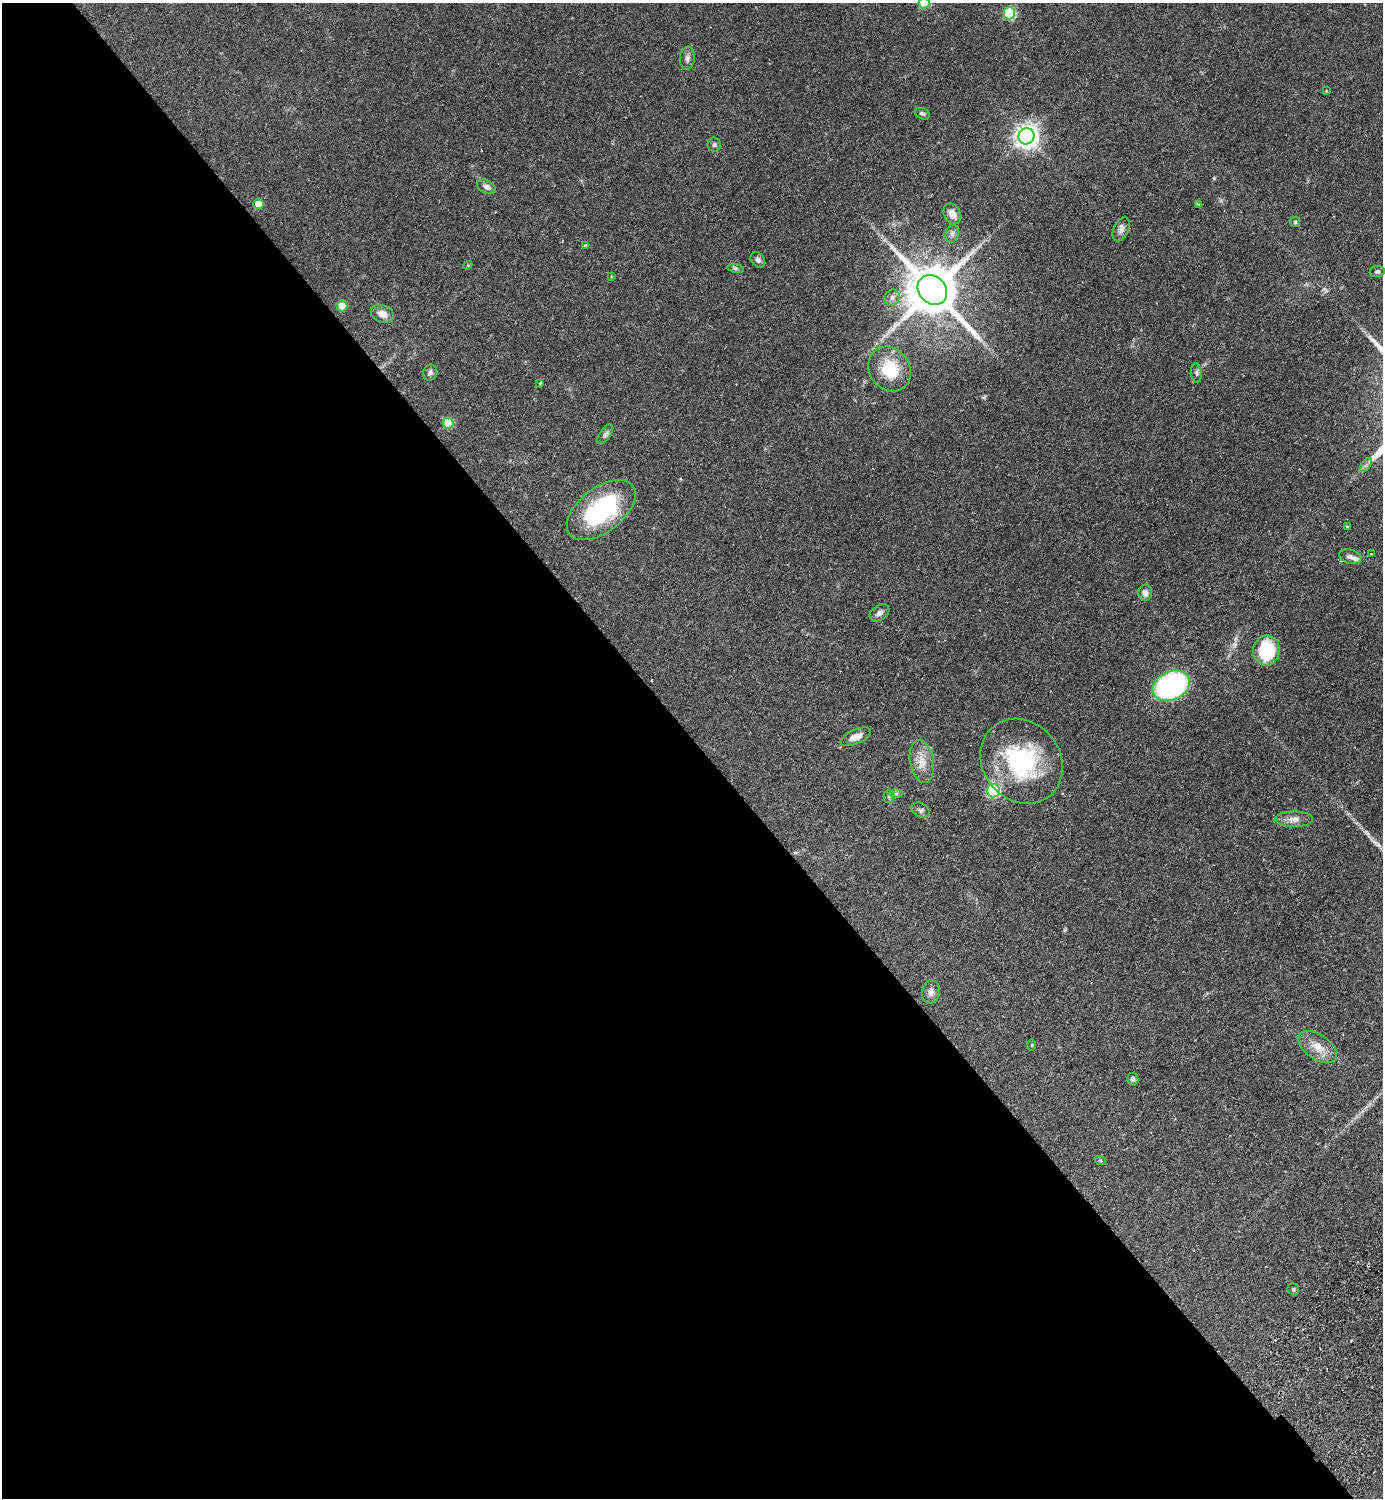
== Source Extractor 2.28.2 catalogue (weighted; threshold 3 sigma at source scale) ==
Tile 9 of 4 x 4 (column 1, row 3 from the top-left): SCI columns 343-1723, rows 1541-3036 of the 6069 x 6073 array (HDU 1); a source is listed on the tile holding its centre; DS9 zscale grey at full resolution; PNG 1385 x 1500 px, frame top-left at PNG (2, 3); each listed source drawn as its Kron ellipse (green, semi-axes under 4 px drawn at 4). Shown black and unused: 51% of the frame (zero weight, under 2 of 3 exposures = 3% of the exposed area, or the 3 px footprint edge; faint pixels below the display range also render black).
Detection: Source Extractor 2.28.2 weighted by HDU 2 'WHT'; one run over the whole footprint, this tile lists its part. Background 0.142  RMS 0.0068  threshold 0.0305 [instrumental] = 3 sigma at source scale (4.5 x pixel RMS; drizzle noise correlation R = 1.50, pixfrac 1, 0.05/0.05 arcsec/px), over >= 5 px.
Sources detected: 54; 1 inside a brighter listed object's ellipse — not listed separately; the other 53 listed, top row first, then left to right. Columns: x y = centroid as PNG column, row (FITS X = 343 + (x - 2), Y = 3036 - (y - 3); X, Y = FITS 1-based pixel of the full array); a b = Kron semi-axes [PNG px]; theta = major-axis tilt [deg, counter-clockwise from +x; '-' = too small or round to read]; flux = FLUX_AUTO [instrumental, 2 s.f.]
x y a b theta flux
924 3 5 5 - 22
1009 13 6 6 - 47
687 58 11 7 84 2.7
1326 91 4 3 - 0.57
922 114 8 5 -22 1.3
1026 136 8 8 - 510
714 144 7 7 - 1.5
486 187 10 6 -28 3.3
258 204 5 5 - 9
1198 204 4 3 - 1.5
952 214 11 8 -64 5.7
1295 222 5 5 - 0.99
1121 229 13 7 66 3.1
952 234 9 6 73 2.3
585 246 4 4 - 1.4
758 260 8 6 -48 2.2
468 265 4 3 - 0.55
736 268 8 4 -9 1.3
1377 272 7 5 8 1.2
611 276 4 3 - 0.56
932 290 16 13 -47 3700
892 298 8 7 - 2.9
342 306 5 5 - 9
382 314 12 8 -20 5.5
889 369 23 20 -55 25
430 373 8 6 63 1.9
1196 373 10 5 -85 1.5
540 383 4 3 - 0.9
448 423 5 5 - 20
605 434 11 5 56 1.9
1366 465 8 4 53 1.8
601 510 40 22 38 71
1347 526 3 3 - 0.6
1371 554 3 3 - 3
1350 557 11 7 -16 2.9
1145 593 8 7 - 2.9
879 613 11 7 34 2.8
1266 651 15 13 82 40
1171 686 19 14 26 130
856 737 16 7 25 5.1
922 761 21 12 -80 9
1022 761 45 39 -52 70
993 791 6 6 - 69
896 793 7 4 1 1.2
889 797 6 5 - 1.2
921 810 10 7 -28 2.1
1294 819 19 8 0 4.6
931 992 11 9 75 3
1032 1045 5 3 - 0.66
1318 1047 22 12 -34 9.5
1133 1079 6 5 - 1.5
1100 1160 6 3 -20 0.78
1293 1289 6 5 - 1.1
Isophote crosses this tile's border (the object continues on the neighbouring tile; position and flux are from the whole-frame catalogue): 1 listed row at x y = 924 3